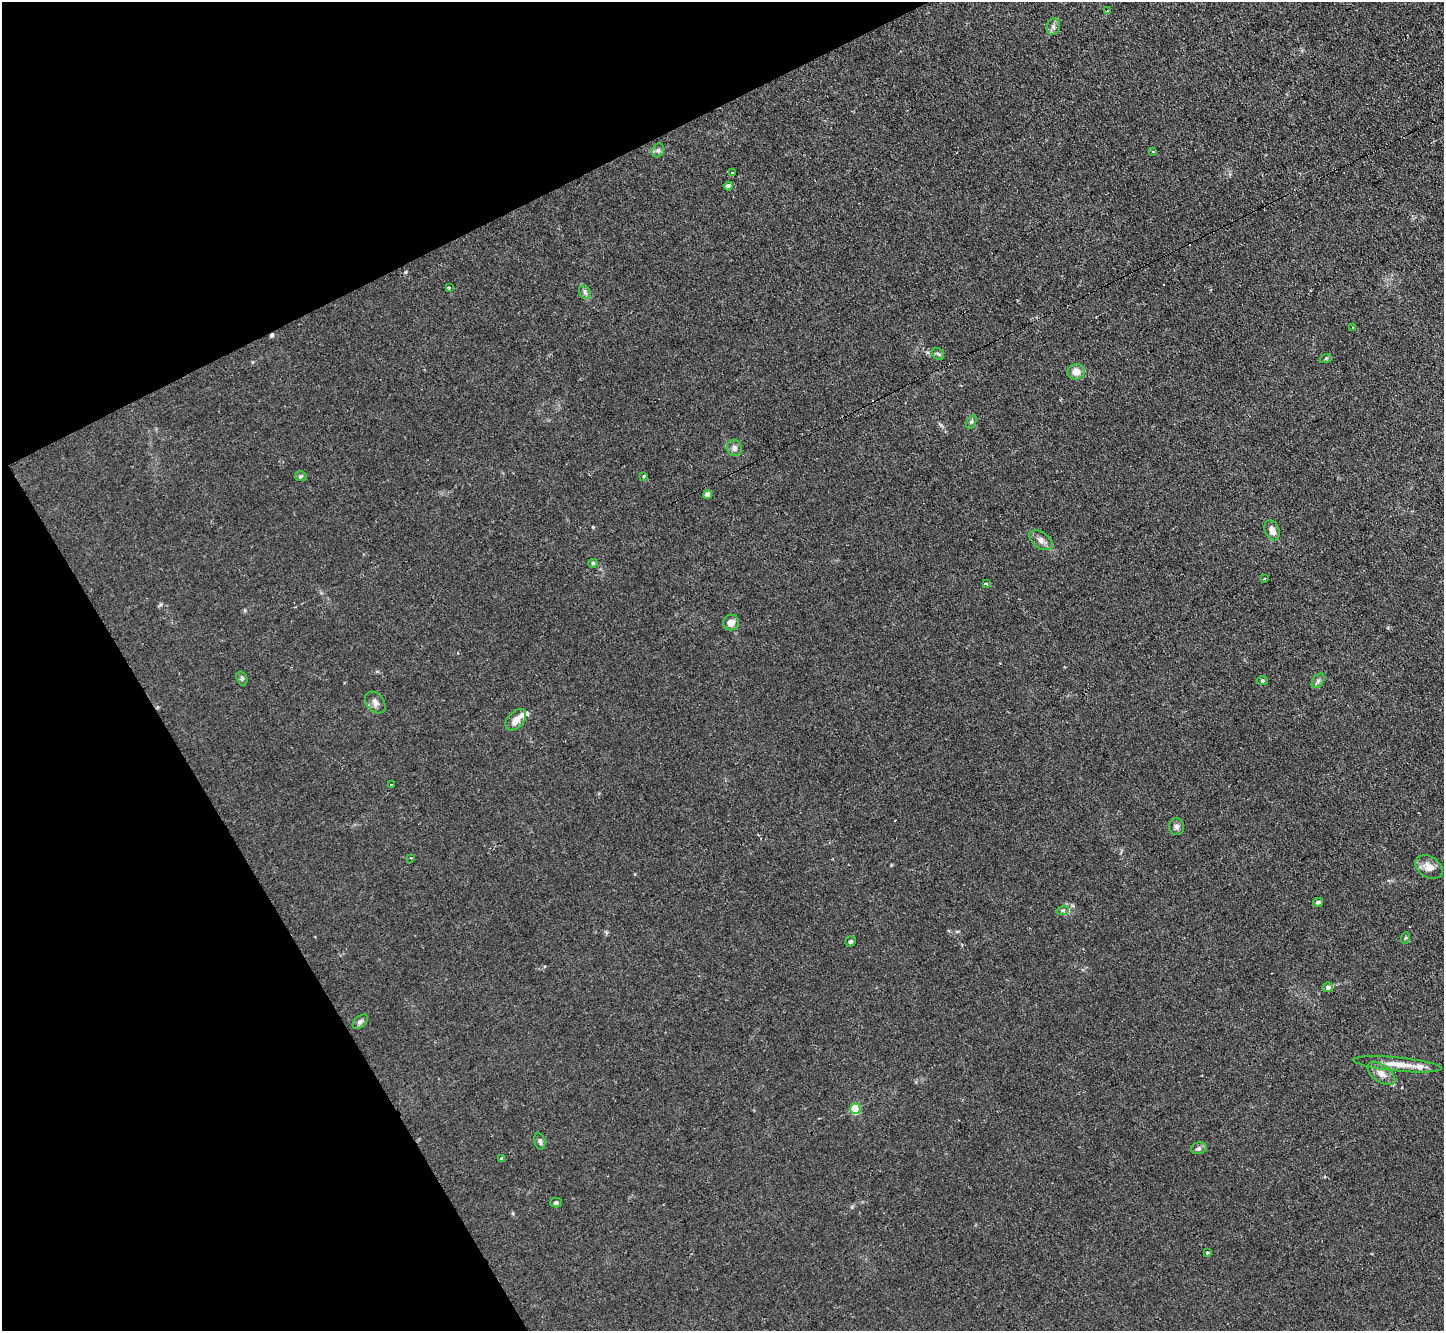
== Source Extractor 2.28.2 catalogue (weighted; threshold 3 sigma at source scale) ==
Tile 5 of 4 x 4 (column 1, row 2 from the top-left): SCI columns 1-1442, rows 2808-4136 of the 5767 x 5753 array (HDU 1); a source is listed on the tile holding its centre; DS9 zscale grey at full resolution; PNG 1446 x 1333 px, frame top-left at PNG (2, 2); each listed source drawn as its Kron ellipse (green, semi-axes under 4 px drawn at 4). Shown black and unused: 23% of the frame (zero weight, under 2 of 3 exposures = <1% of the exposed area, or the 3 px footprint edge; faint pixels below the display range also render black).
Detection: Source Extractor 2.28.2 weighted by HDU 2 'WHT'; one run over the whole footprint, this tile lists its part. Background 0.0803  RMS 0.0071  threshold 0.032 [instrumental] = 3 sigma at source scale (4.5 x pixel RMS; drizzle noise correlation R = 1.50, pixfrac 1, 0.05/0.05 arcsec/px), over >= 5 px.
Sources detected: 53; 5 cosmic-ray / hot-pixel residue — neither listed nor drawn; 2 inside a brighter listed object's ellipse — not listed separately; the other 46 listed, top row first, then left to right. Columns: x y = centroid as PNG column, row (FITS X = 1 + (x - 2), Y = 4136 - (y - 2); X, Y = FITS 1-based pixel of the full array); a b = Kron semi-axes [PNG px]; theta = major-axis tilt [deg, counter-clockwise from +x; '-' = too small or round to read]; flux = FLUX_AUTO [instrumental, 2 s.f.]
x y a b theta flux
1107 11 3 2 - 0.57
1053 27 8 6 76 2.3
658 150 7 5 67 1.7
1153 151 4 3 - 0.64
732 173 3 3 - 2.9
728 186 4 4 - 4.1
449 287 3 3 - 1.9
585 292 7 5 -62 1.6
1353 328 4 3 - 1.2
938 354 7 5 -43 1.3
1326 358 6 3 19 0.82
1076 372 8 8 - 5.9
971 422 7 4 60 1.3
734 448 8 7 - 2.8
301 476 6 5 - 1
643 476 4 3 - 0.63
708 494 4 4 - 6.3
1272 530 10 7 -69 4.9
1041 540 13 8 -35 3.8
593 563 5 4 - 1.2
1265 578 3 3 - 1.7
986 583 3 3 - 1.9
731 623 8 8 - 5.5
242 678 7 5 -71 1.2
1262 681 5 4 - 1.1
1318 681 8 5 53 1.7
375 703 12 8 -49 3.2
516 720 13 8 48 5.7
391 784 3 2 - 0.85
1177 827 8 7 - 2.3
411 858 3 2 - 0.8
1429 867 15 10 -33 6.8
1318 902 5 4 - 1.5
1063 910 6 4 18 1.2
1405 938 6 3 71 0.84
851 941 5 5 - 1.3
1328 987 5 5 - 2.9
360 1022 9 5 42 1.8
1398 1064 44 7 -6 11
1381 1073 16 8 -35 5.6
855 1109 5 5 - 37
540 1141 8 5 -75 1.8
1199 1148 8 6 17 2
502 1158 4 4 - 1.2
556 1203 5 5 - 1.5
1207 1253 4 3 - 1.5